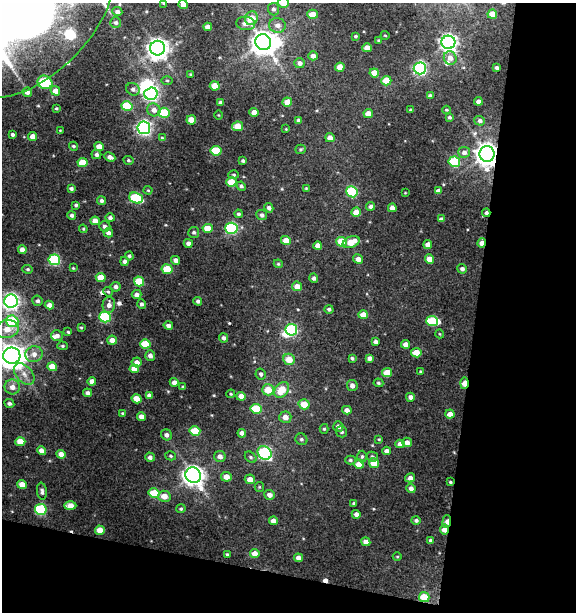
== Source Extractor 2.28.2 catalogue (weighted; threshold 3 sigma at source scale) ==
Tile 4 of 2 x 2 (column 2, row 2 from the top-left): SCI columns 634-1207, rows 1-610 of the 1264 x 1219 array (HDU 1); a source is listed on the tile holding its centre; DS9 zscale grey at full resolution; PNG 578 x 614 px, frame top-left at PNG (2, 3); each listed source drawn as its Kron ellipse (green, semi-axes under 4 px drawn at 4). Shown black and unused: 24% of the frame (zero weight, under 3 of 4 exposures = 1% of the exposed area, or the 3 px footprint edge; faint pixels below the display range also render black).
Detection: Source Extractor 2.28.2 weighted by HDU 2 'WHT'; one run over the whole footprint, this tile lists its part. Background 0.0139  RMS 0.0066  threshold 0.0295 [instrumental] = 3 sigma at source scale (4.5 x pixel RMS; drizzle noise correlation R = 1.50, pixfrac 1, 0.0396/0.0396 arcsec/px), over >= 5 px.
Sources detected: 254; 3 inside a brighter object's white glare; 4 cosmic-ray / hot-pixel residue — neither listed nor drawn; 5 inside a brighter listed object's ellipse — not listed separately; the other 242 listed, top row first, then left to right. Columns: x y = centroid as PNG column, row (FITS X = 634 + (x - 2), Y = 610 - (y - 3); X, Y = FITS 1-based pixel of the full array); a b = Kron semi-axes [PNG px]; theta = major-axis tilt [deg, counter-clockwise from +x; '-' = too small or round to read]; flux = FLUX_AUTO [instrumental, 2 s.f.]
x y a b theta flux
164 3 3 3 - 0.79
283 3 5 5 - 9.3
183 5 4 4 - 5.3
273 9 6 5 - 1.7
30 11 105 64 46 1900
117 12 5 4 - 2.2
313 14 5 4 - 6.5
492 14 5 4 - 10
251 18 7 6 - 10
116 23 5 5 - 1.5
246 23 9 6 -7 4.5
277 25 8 7 - 4
208 27 4 4 - 4.4
385 35 4 3 - 0.46
355 36 3 3 - 0.94
379 41 3 3 - 0.87
263 42 8 7 - 750
448 42 7 6 - 280
157 48 7 7 - 470
367 48 4 4 - 6.4
313 56 5 4 - 3.3
450 58 7 6 - 4.2
300 63 5 5 - 2.8
340 67 4 4 - 6.1
420 68 6 6 - 130
497 68 3 3 - 1.5
374 73 4 4 - 7.4
190 74 4 3 - 0.72
167 80 5 3 - 0.76
386 81 5 4 - 12
45 82 7 6 - 42
215 86 5 4 - 12
133 89 7 6 - 2.5
55 91 5 4 - 5.3
27 92 5 4 - 2.5
151 94 6 6 - 140
430 96 4 3 - 1.8
478 101 4 4 - 2.9
287 102 5 4 - 8.9
220 103 4 3 - 2.1
127 106 5 5 - 25
56 108 3 3 - 0.68
154 110 7 6 - 4
410 110 3 3 - 0.81
446 110 4 3 - 0.71
254 112 4 4 - 5.1
164 113 5 5 - 24
368 113 5 4 - 5.8
218 115 4 3 - 0.49
449 117 4 3 - 1.1
191 120 5 4 - 8.7
298 121 4 4 - 2
480 121 5 5 - 2.1
238 126 5 4 - 11
144 128 6 6 - 170
286 129 3 2 - 0.48
60 130 4 2 - 0.44
12 134 3 3 - 1.4
33 136 4 4 - 5.1
162 138 4 4 - 0.71
330 138 5 4 - 4
73 146 4 4 - 1.1
99 146 5 4 - 5.9
300 149 5 4 - 0.98
216 151 5 5 - 25
464 152 6 5 - 2.7
487 154 8 7 - 600
96 155 5 4 - 1.9
110 157 6 4 -25 2.9
128 160 5 4 - 1
243 161 4 3 - 1.1
454 162 5 5 - 33
82 163 5 4 - 12
234 175 5 4 - 0.87
231 182 5 4 - 15
241 186 5 4 - 1.4
71 188 4 3 - 1.4
306 188 3 3 - 0.52
148 190 4 4 - 0.69
438 191 4 4 - 3.5
352 192 6 5 - 45
405 193 3 2 - 0.43
136 198 7 5 -23 41
101 201 4 4 - 1.9
76 205 4 3 - 1.1
371 206 4 4 - 2.1
269 208 5 4 - 2.3
392 208 4 4 - 3.2
356 212 5 4 - 7.3
486 213 4 3 - 1.4
238 214 4 4 - 1.3
72 215 4 4 - 1.9
262 215 5 5 - 2.1
110 218 5 4 - 1.9
441 219 4 4 - 1.6
95 221 4 4 - 6.1
105 226 5 5 - 2
208 228 5 4 - 11
231 228 6 5 - 71
83 229 4 4 - 0.68
194 232 5 5 - 1.4
108 233 5 4 - 2.4
286 241 5 4 - 6.4
341 242 5 5 - 14
351 242 9 5 22 11
188 243 4 4 - 2.8
482 243 5 4 - 4.5
428 244 4 4 - 4.8
318 246 4 4 - 4.8
22 249 4 4 - 3.3
129 256 4 4 - 1.3
358 259 5 4 - 3.7
429 259 5 4 - 7
54 260 6 5 - 55
176 260 4 4 - 2.9
124 261 5 4 - 2
278 264 4 4 - 0.76
73 268 4 3 - 0.61
28 269 5 4 - 0.95
167 269 5 5 - 15
462 269 5 4 - 1.9
101 278 5 4 - 10
314 278 5 4 - 1.9
139 281 5 5 - 20
297 286 5 4 - 5.6
116 287 5 5 - 2.2
108 292 5 4 - 0.91
136 294 5 4 - 2.7
11 301 7 7 - 210
38 301 5 5 - 1.5
198 301 4 4 - 1.7
142 304 5 4 - 1.8
49 305 4 4 - 3.3
109 305 8 6 85 3.9
329 309 4 4 - 1.4
363 315 5 4 - 8.2
105 317 6 5 - 52
12 321 6 5 - 34
432 321 6 5 - 32
168 325 5 4 - 2.3
81 328 4 3 - 0.76
7 329 12 9 9 8.2
291 330 6 5 - 59
68 332 4 4 - 0.89
440 334 4 3 - 0.5
57 336 6 5 - 2.7
224 338 5 4 - 1.9
112 340 5 4 - 4.4
376 342 4 4 - 2.3
145 344 5 4 - 15
405 344 4 4 - 3.9
62 346 5 4 - 1.1
416 353 5 4 - 12
34 354 9 8 - 4.3
12 356 8 8 - 830
150 356 5 5 - 2.6
352 358 4 3 - 1.2
370 358 4 4 - 3
289 359 6 5 - 9.5
137 362 5 5 - 4
52 367 5 4 - 8.9
134 369 5 4 - 8.1
420 372 3 2 - 0.63
387 373 5 4 - 12
24 374 12 8 -47 5
261 374 5 5 - 1.9
92 381 4 4 - 3.9
174 382 4 4 - 3.4
378 383 5 4 - 0.88
464 383 6 3 87 10
352 385 6 5 - 2.8
12 387 7 7 - 4.9
183 387 4 3 - 1.1
268 390 6 5 - 11
282 390 9 6 49 13
87 393 4 4 - 2
231 394 4 3 - 0.79
149 395 4 4 - 2.5
241 396 5 4 - 4.5
410 397 4 4 - 2.3
136 399 5 4 - 5.7
9 404 5 4 - 1.5
304 404 5 5 - 10
256 409 5 5 - 22
347 410 4 4 - 3.5
122 413 4 3 - 0.76
450 414 4 4 - 4.6
141 417 4 4 - 3.8
285 417 6 5 - 5
338 426 5 5 - 2.7
324 429 5 4 - 1.1
195 431 5 5 - 16
342 432 5 5 - 1.4
242 433 4 4 - 3.1
166 435 6 5 - 2.3
301 439 6 5 - 1.5
379 439 3 3 - 0.59
20 442 5 4 - 9.1
407 442 5 4 - 3.8
400 444 4 4 - 3.3
41 451 4 4 - 4.6
387 451 4 4 - 3.2
265 453 7 6 - 83
61 454 4 4 - 5.8
171 456 6 4 -17 0.98
362 456 6 4 89 1.3
150 457 5 4 - 2.4
220 457 6 5 - 3.5
251 457 6 5 - 1.3
372 457 5 5 - 1.5
350 460 5 4 - 1.3
374 463 5 4 - 9.2
359 464 5 4 - 9.5
193 475 8 7 - 440
226 477 5 5 - 5.8
410 478 5 4 - 2.9
250 479 5 5 - 5.3
450 482 3 3 - 0.83
22 484 5 4 - 5.9
259 487 5 4 - 0.79
411 488 4 4 - 3.1
42 491 8 5 -81 1.9
154 493 5 5 - 19
269 495 5 5 - 3.8
164 496 6 5 - 6.3
354 503 4 3 - 0.93
70 506 6 4 0 8
41 509 6 5 - 49
181 509 4 4 - 1.2
356 514 4 4 - 2.7
416 520 4 4 - 1.7
273 521 4 4 - 3.3
447 521 6 3 84 4.8
100 530 5 4 - 7.7
444 530 5 4 - 5.3
430 540 4 4 - 1.4
366 542 4 4 - 4.5
227 554 3 3 - 0.99
255 554 5 4 - 5.6
397 557 4 3 - 0.64
299 558 4 4 - 4.3
424 597 5 5 - 15
Overlapping masked pixels (flux is a lower limit): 9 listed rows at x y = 487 154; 486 213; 482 243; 291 330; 464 383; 450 482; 447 521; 444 530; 424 597
Isophote crosses this tile's border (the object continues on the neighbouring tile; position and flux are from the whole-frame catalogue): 5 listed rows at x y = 164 3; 283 3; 183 5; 30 11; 12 356